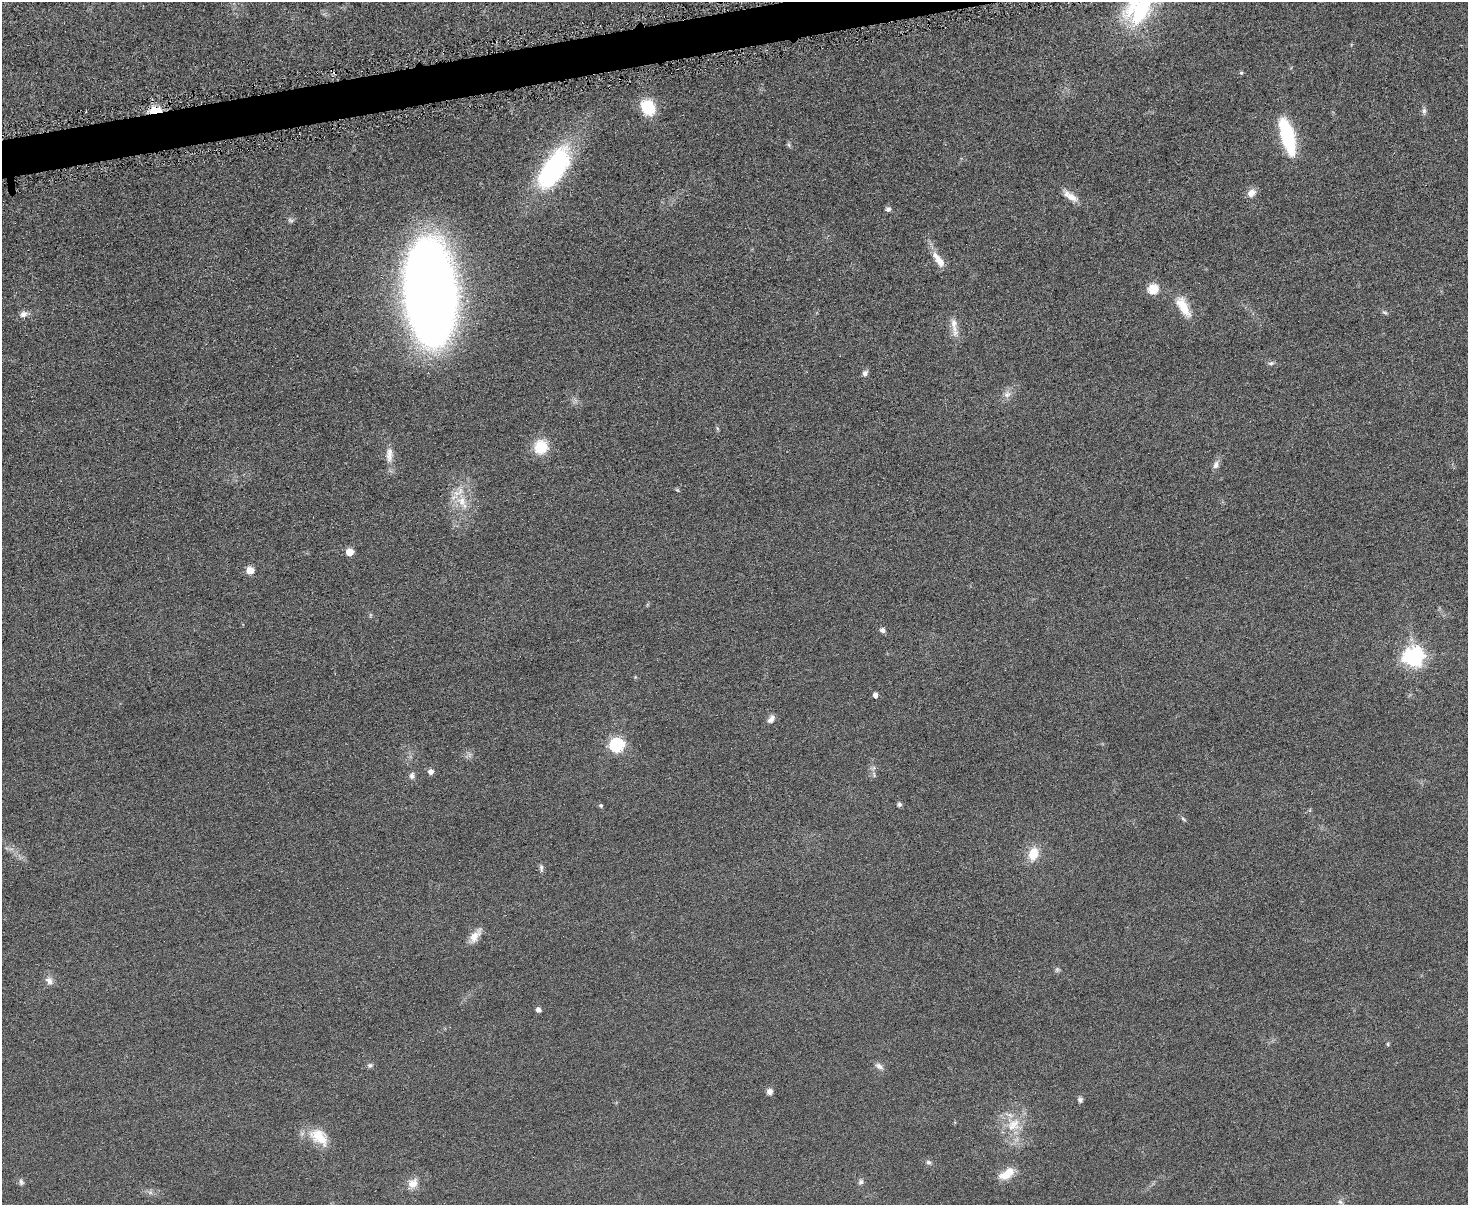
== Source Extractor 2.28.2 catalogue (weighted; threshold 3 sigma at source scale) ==
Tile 8 of 3 x 4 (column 2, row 3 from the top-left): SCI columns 1611-3076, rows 1207-2409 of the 4798 x 4820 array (HDU 1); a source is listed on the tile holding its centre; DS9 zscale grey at full resolution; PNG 1470 x 1207 px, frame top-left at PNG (2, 2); no overlay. Shown black and unused: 2% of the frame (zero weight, under 4 of 8 exposures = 1% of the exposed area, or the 3 px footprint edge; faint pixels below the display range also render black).
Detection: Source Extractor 2.28.2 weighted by HDU 2 'WHT'; one run over the whole footprint, this tile lists its part. Background 0.0578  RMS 0.0079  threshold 0.0323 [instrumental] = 3 sigma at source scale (4.09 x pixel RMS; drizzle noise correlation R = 1.36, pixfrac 0.8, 0.05/0.05 arcsec/px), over >= 5 px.
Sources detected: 64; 2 inside a brighter listed object's ellipse — not listed separately; the other 62 listed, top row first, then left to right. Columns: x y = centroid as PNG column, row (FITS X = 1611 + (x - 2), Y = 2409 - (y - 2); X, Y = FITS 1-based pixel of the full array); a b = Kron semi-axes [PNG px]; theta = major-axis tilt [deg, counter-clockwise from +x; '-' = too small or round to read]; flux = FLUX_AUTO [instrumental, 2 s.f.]
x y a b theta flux
1140 8 43 26 50 84
1241 73 5 4 - 1
648 107 14 11 -55 30
155 110 17 9 7 12
1424 111 9 6 90 2.1
1287 136 33 11 -74 63
789 145 6 4 -71 1.3
554 169 48 22 58 110
1251 193 10 9 - 5.4
1070 196 23 8 -35 7.4
888 209 7 5 21 2
290 220 9 5 -26 1.7
940 261 17 9 -56 7.6
1153 289 9 9 - 16
430 293 77 36 -86 1000
1183 307 27 11 -61 16
1385 312 8 4 -10 1.3
23 314 11 8 23 3.7
954 325 29 7 -82 7.7
1271 363 9 5 13 1.7
865 373 8 7 - 2.3
1007 394 11 9 26 4.4
717 428 6 4 -71 1
541 447 13 12 - 23
389 455 23 9 90 8
1216 465 11 8 75 3.4
677 490 7 3 -36 0.9
462 501 16 13 -73 13
350 552 5 5 - 16
250 570 5 5 - 17
370 615 6 4 72 0.88
882 630 7 6 - 2.5
1414 657 8 7 - 370
875 695 5 4 - 3.5
771 719 11 7 54 3.8
617 745 7 6 - 130
431 771 6 5 - 3.8
874 775 9 5 -72 2
412 776 8 7 - 2.7
899 804 6 5 - 1.8
601 805 5 5 - 1.3
1183 819 8 4 -37 1.2
1033 854 16 10 75 14
541 868 10 5 -85 2
475 936 20 8 52 7.3
1057 970 8 5 70 1.4
49 981 11 8 -66 4.3
538 1010 5 4 - 3
1388 1044 6 4 -89 0.82
370 1065 8 6 22 1.7
879 1066 12 7 -35 3.3
770 1091 6 6 - 3.7
1080 1100 6 6 - 2
1013 1125 22 17 37 19
319 1137 27 17 -39 19
928 1162 7 6 - 1.8
1006 1175 18 11 8 10
21 1182 9 6 -81 1.9
861 1182 8 6 60 2
413 1183 13 10 41 7.4
150 1192 7 4 0 1.8
1340 1202 8 6 -17 2.1
Overlapping masked pixels (flux is a lower limit): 1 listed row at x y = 155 110
Isophote crosses this tile's border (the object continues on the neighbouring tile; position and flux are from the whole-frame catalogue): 1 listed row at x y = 1140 8